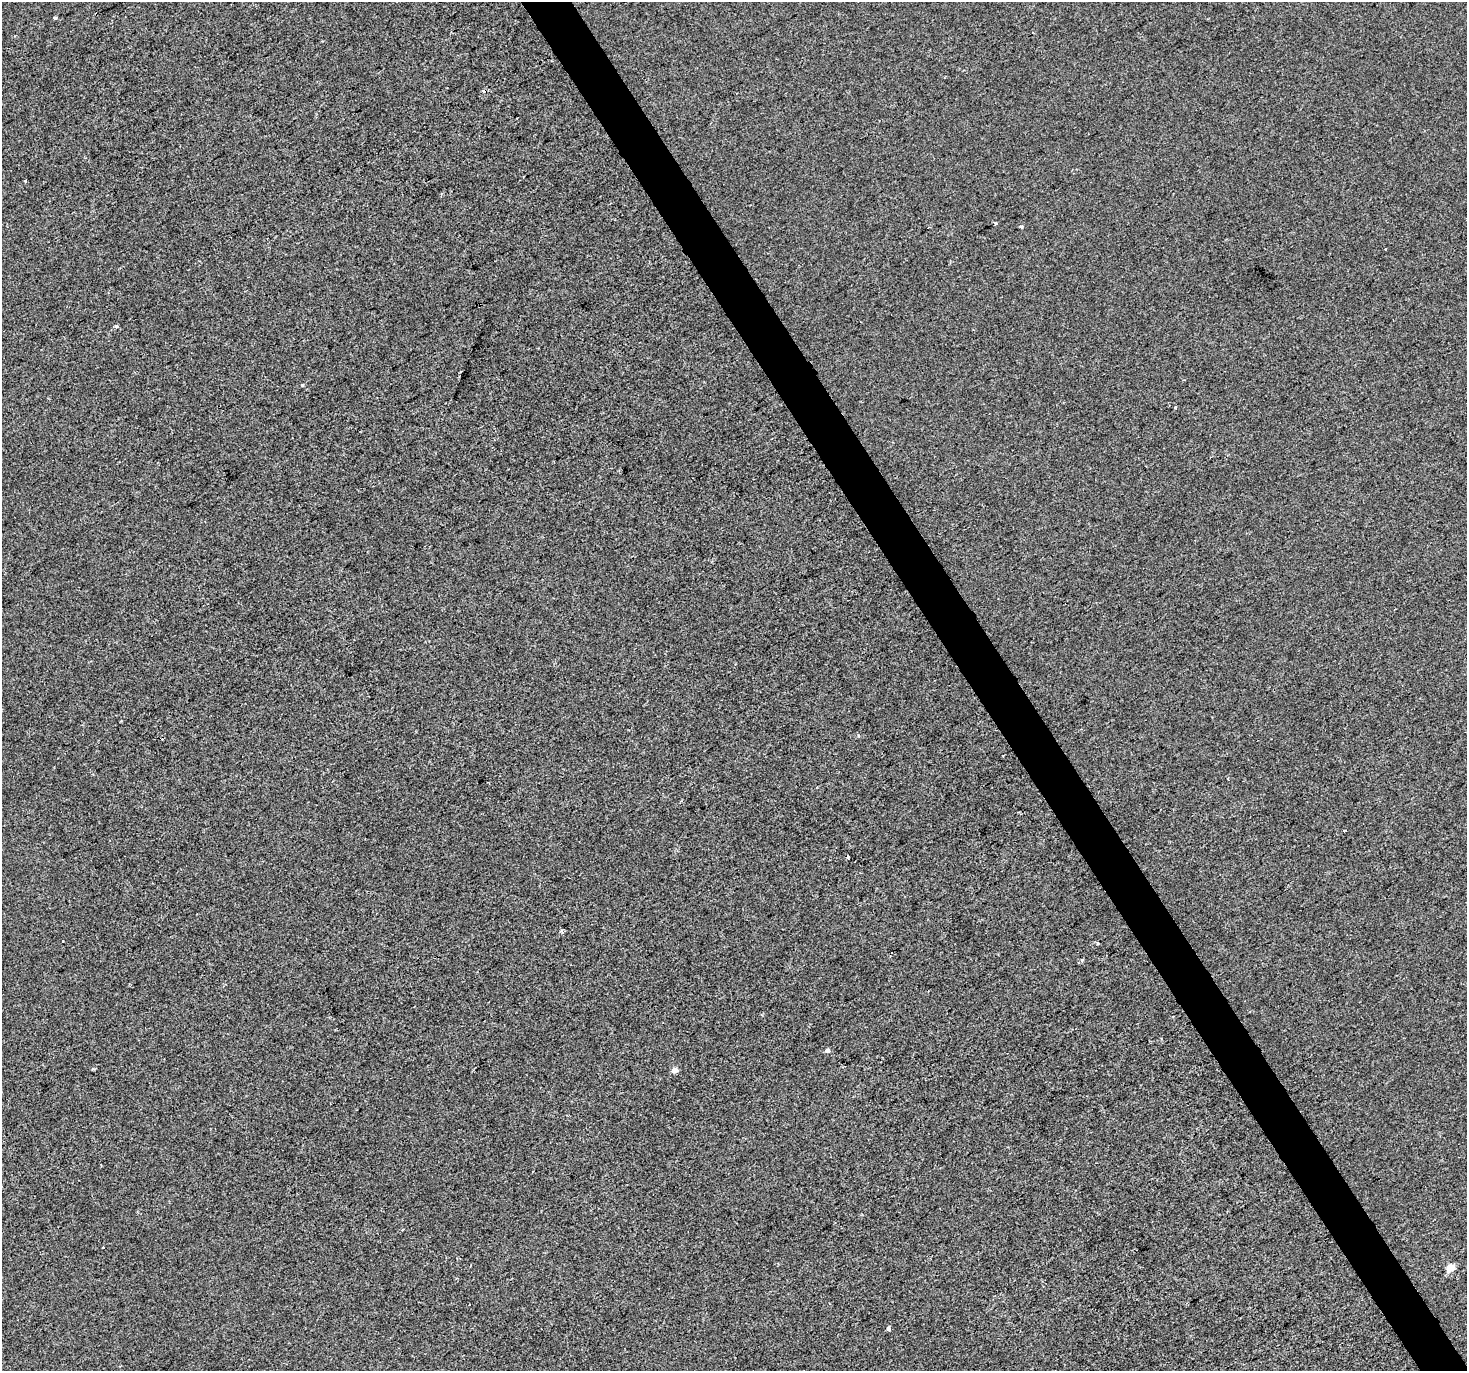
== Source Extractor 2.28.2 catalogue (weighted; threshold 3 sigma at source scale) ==
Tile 6 of 4 x 4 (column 2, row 2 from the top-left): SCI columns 1468-2932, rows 2914-4282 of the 5862 x 5765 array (HDU 1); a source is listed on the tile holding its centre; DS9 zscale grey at full resolution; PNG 1469 x 1373 px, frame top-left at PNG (2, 2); no overlay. Shown black and unused: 3% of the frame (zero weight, under 2 of 3 exposures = <1% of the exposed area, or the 3 px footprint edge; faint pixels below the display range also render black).
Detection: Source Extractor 2.28.2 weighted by HDU 2 'WHT'; one run over the whole footprint, this tile lists its part. Background -8.44e-04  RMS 0.0056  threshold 0.025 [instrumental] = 3 sigma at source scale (4.5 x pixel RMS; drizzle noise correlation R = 1.50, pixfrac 1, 0.0396/0.0396 arcsec/px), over >= 5 px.
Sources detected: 21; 4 cosmic-ray / hot-pixel residue — not listed; the other 17 listed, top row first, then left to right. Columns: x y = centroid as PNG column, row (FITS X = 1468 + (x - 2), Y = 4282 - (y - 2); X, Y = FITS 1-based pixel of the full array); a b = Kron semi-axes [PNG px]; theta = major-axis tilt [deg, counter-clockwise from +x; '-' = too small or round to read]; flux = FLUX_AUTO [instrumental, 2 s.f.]
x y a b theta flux
55 18 3 3 - 2.4
995 223 3 3 - 3.4
1021 227 3 3 - 2.9
1385 249 3 2 - 0.54
117 327 3 3 - 2.6
461 372 3 2 - 0.59
302 385 3 3 - 2.5
1175 407 3 3 - 1.8
1345 830 4 2 - 0.85
848 857 3 3 - 0.56
562 931 6 3 -74 0.84
1097 943 3 3 - 1.5
1082 960 4 3 - 1.5
827 1051 5 4 - 2.2
674 1070 5 4 - 3.9
1450 1268 5 4 - 17
888 1328 4 3 - 2.9